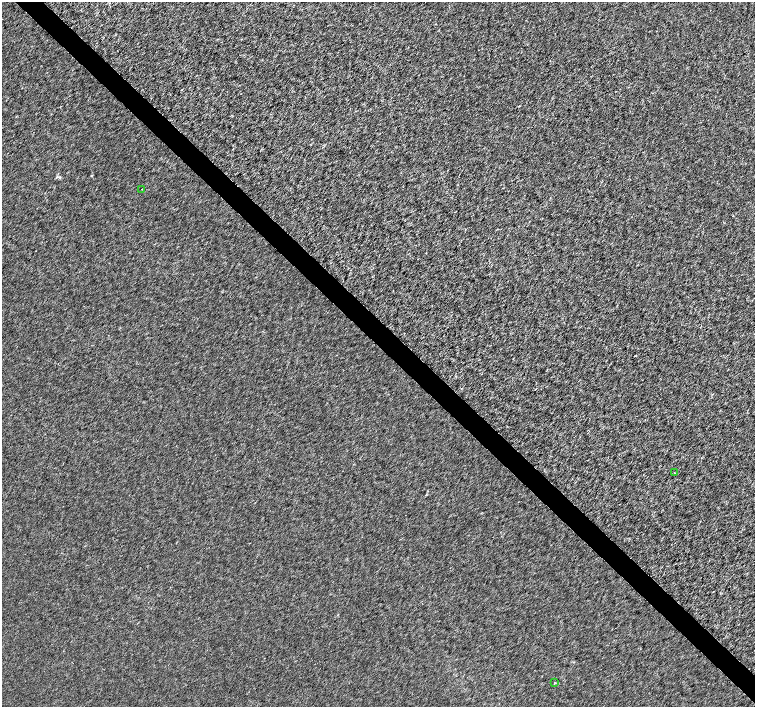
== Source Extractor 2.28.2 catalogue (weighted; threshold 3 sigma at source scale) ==
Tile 6 of 4 x 4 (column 2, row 2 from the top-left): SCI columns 1508-3012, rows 2976-4384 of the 6028 x 6015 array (HDU 1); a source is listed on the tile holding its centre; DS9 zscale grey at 2 x 2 block average (1 PNG px = mean of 2 x 2 image px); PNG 757 x 709 px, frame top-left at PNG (2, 2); each listed source drawn as its Kron ellipse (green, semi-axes under 4 px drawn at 4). Shown black and unused: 4% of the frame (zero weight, under 3 of 6 exposures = <1% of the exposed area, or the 3 px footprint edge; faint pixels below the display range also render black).
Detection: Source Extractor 2.28.2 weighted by HDU 2 'WHT'; one run over the whole footprint, this tile lists its part. Background 1.17e-04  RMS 0.0017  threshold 0.00676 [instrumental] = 3 sigma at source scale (4.09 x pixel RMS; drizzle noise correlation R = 1.36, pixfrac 0.8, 0.0396/0.0396 arcsec/px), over >= 5 px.
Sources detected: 3; all 3 listed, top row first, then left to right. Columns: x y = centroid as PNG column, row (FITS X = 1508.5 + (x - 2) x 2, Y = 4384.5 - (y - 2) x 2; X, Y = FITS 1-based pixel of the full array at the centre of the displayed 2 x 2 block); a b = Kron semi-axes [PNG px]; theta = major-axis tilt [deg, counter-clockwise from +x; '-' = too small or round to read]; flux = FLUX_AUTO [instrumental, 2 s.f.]
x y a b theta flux
142 189 2 2 - 0.16
674 473 3 2 - 0.24
555 683 2 2 - 0.17